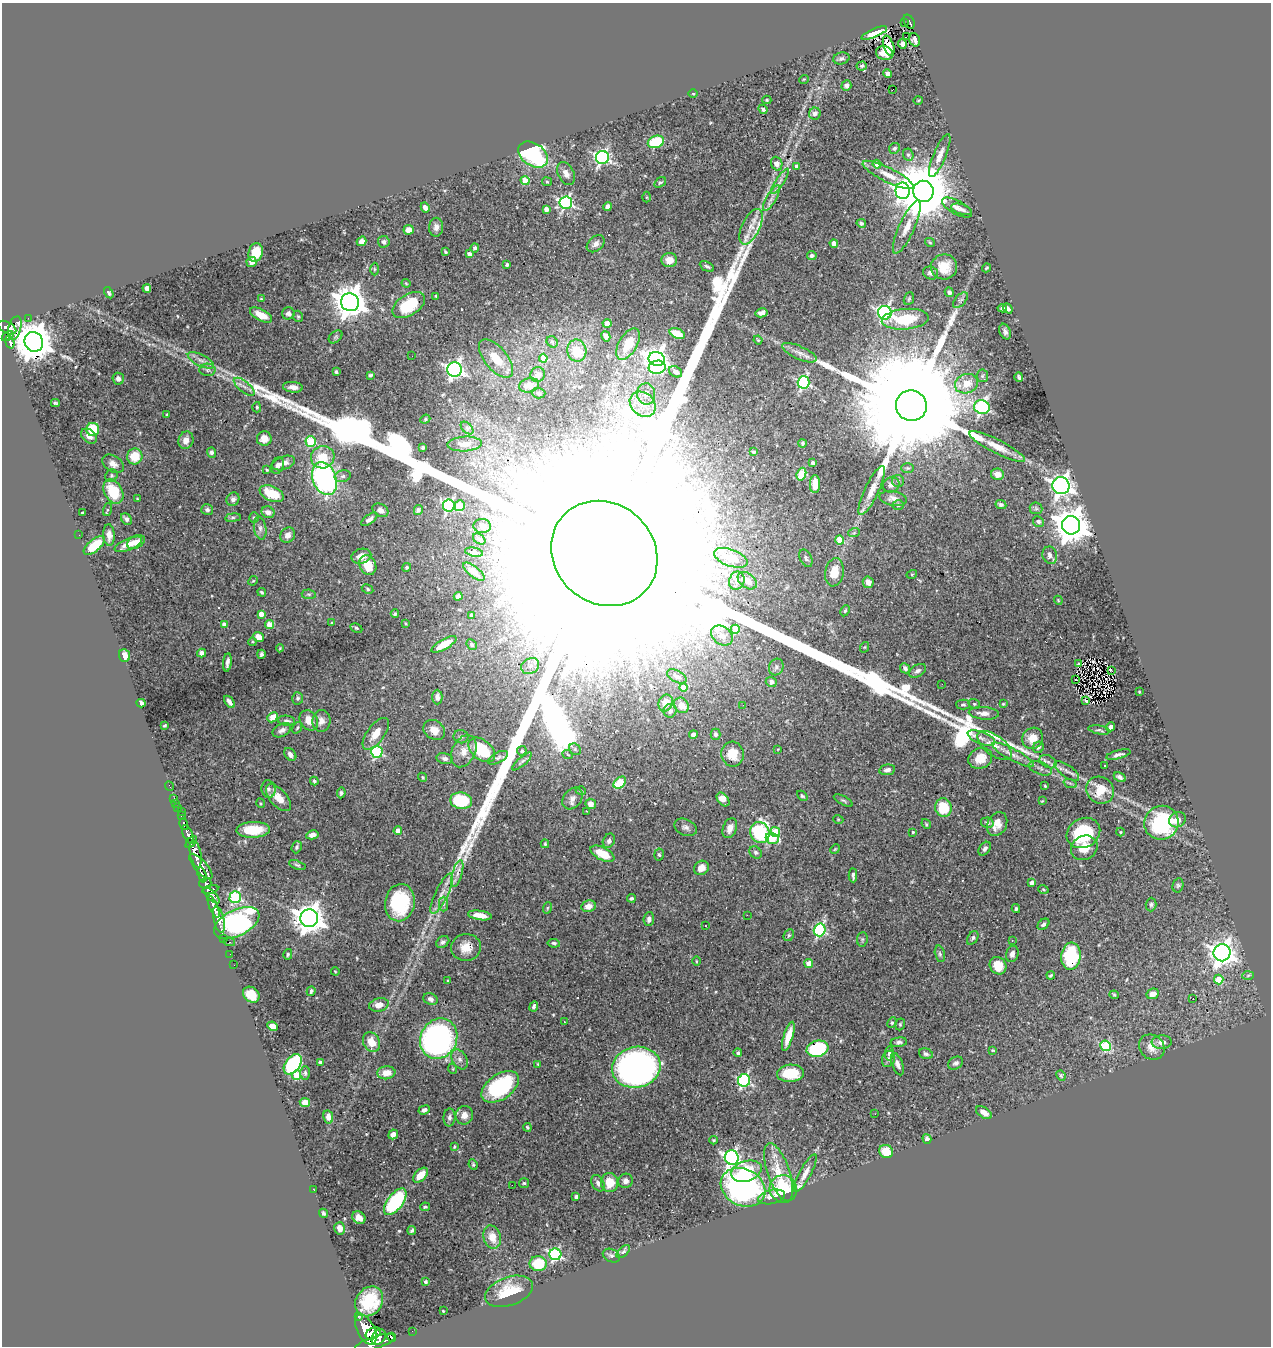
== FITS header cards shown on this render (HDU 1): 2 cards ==
NAXIS1  =                 1269
NAXIS2  =                 1344

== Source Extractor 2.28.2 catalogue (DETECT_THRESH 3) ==
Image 1269 x 1344 px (HDU 1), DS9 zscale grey, 1 PNG px = 1 image px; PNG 1273 x 1348 px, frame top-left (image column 1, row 1344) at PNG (2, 3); each listed source drawn as its Kron ellipse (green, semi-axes under 4 px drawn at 4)
Background 0.56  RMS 0.019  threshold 0.0574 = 3 sigma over >= 5 px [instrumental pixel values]
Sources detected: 518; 2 with non-positive FLUX_AUTO (blend fragments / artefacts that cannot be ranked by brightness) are neither listed nor drawn; of the other 516, the 500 brightest by FLUX_AUTO listed and drawn (16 fainter detections omitted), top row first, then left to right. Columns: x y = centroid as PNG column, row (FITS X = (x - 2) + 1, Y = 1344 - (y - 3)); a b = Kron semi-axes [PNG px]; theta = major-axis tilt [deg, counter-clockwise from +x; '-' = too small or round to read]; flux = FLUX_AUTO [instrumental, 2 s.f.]
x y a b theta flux
904 22 3 2 - 14
909 22 7 5 -62 77
874 33 13 4 23 6.7
906 37 3 2 - 1.4
915 40 7 5 -72 3.8
902 44 4 4 - 4.2
889 46 11 5 -72 9
884 53 9 7 -17 14
841 58 8 6 14 3.3
862 66 5 4 - 1.7
888 74 4 4 - 5.3
804 79 5 3 - 1
846 86 5 5 - 4.5
893 89 2 2 - 1.1
693 94 5 3 - 1
767 100 4 4 - 1.5
918 100 4 3 - 1
763 109 5 4 - 2.7
815 114 6 6 - 5.5
656 142 8 6 21 57
894 148 6 5 - 2.9
533 154 16 11 -34 180
908 155 6 5 - 2.7
940 155 23 6 67 11
602 157 6 6 - 320
777 164 7 5 -69 7.4
877 164 4 4 - 14
797 167 4 3 - 6.6
566 173 12 8 -64 7.9
888 175 28 7 -27 17
525 180 4 4 - 31
780 181 15 3 57 4.8
547 182 5 4 - 1.5
660 182 6 4 34 2
903 191 8 7 - 360
923 191 10 10 - 10000
646 197 5 3 - 1.3
771 198 14 5 60 6.2
566 203 6 6 - 250
608 206 4 4 - 5.3
425 207 5 4 - 5.1
957 207 17 6 -28 8.1
546 209 4 4 - 6.1
962 209 11 5 -18 5
861 223 5 4 - 2.5
436 227 9 7 89 5.8
751 227 19 9 65 14
907 227 29 8 66 17
409 230 5 5 - 8.4
362 241 5 4 - 8.6
384 242 6 6 - 2.9
930 242 5 3 - 1.4
834 243 4 4 - 13
596 244 10 7 41 6.7
475 248 4 4 - 2.8
445 252 3 3 - 2
256 253 9 7 73 29
469 254 4 3 - 5.8
812 256 5 4 - 3.3
669 260 8 7 - 13
252 262 5 5 - 8.2
507 265 4 3 - 2.1
707 266 8 4 -27 3
944 267 13 12 - 25
986 268 4 3 - 1.4
374 269 6 4 -90 1.8
931 273 8 6 -21 4.5
406 283 4 4 - 1.2
147 288 4 4 - 7.7
949 292 5 4 - 3.6
109 293 6 3 -59 2.1
436 296 4 3 - 1.3
261 299 3 3 - 1.1
909 299 7 5 69 1.7
960 300 9 5 49 3.3
350 302 9 9 - 2200
409 305 18 10 31 67
1002 308 4 3 - 2.5
1008 308 5 4 - 3.2
288 313 6 6 - 4.1
761 313 6 4 13 6.5
885 313 7 6 - 290
261 315 12 6 -27 18
298 316 6 4 -68 1.9
28 318 2 2 - 2.4
905 319 23 10 5 54
607 323 4 4 - 9.6
7 328 10 5 -30 440
15 328 12 6 74 380
1005 332 8 5 -68 4.2
677 333 8 5 -24 23
8 336 6 3 35 130
606 336 5 3 - 3.1
336 337 8 5 41 2.5
758 340 4 3 - 1.3
10 342 7 3 -73 190
34 342 10 9 - 4500
552 342 6 5 - 1.9
628 344 17 9 60 23
577 351 11 9 -79 23
799 353 19 6 -24 8
412 356 2 2 - 1.6
496 358 23 11 -50 32
543 358 4 4 - 18
657 359 8 7 - 750
201 360 14 5 -26 7.5
657 367 8 6 8 80
207 370 8 6 -1 3.8
455 370 7 7 - 460
336 372 4 3 - 2.2
675 372 7 5 -28 5.6
370 375 4 3 - 2.1
538 375 7 7 - 6.7
982 376 6 6 - 2.8
1019 377 4 3 - 2.2
118 379 6 5 - 5.4
803 382 6 6 - 200
966 384 12 9 19 20
529 385 10 7 13 12
244 387 13 5 -39 6.8
293 387 10 5 -6 7
539 393 7 5 -3 2.5
646 394 10 9 - 10
55 403 4 3 - 1.8
643 404 14 11 -42 22
911 406 15 15 - 90000
257 407 5 4 - 2.4
982 407 8 7 - 240
167 414 4 3 - 1.3
425 419 5 4 - 1.8
467 428 7 4 -46 2.8
93 429 6 6 - 53
89 436 9 6 -39 7.5
264 439 7 7 - 16
186 440 9 7 72 10
311 442 5 5 - 78
802 443 4 4 - 1.6
464 444 17 7 3 9.9
423 447 3 3 - 2.3
997 447 31 7 -27 20
211 452 5 4 - 3.2
753 452 4 3 - 2
135 456 8 7 - 27
323 457 12 11 - 34
284 463 12 6 20 9.1
813 463 4 3 - 4.2
113 464 12 8 -34 7.6
277 466 8 6 66 5.4
908 468 6 5 - 2.1
267 470 3 3 - 1.3
801 474 6 4 71 68
998 474 6 6 - 12
111 476 6 6 - 2.4
343 476 8 6 17 3.7
324 479 17 11 -69 280
898 481 6 6 - 2.6
815 484 9 5 89 15
891 485 8 7 - 5.3
1061 486 8 8 - 730
872 490 27 7 65 16
113 492 13 9 -60 42
272 494 13 7 -24 39
893 498 14 7 -10 7.9
137 499 4 3 - 1.5
233 499 7 6 - 4.1
449 505 6 6 - 230
898 505 6 5 - 1.8
1001 505 5 4 - 3
460 506 6 5 - 21
1036 508 6 6 - 2.6
107 510 6 4 72 1.5
207 510 6 5 - 3.1
380 510 8 6 -31 6.8
418 510 5 4 - 2.8
268 512 6 5 - 6.7
82 513 4 2 - 1.2
233 518 8 4 8 2.3
254 518 5 4 - 1.7
126 519 6 4 -51 4
369 519 9 4 37 5.2
1038 522 5 5 - 2.9
1071 525 9 9 - 3100
482 526 9 7 -4 4.7
260 528 11 6 -80 5.1
854 533 6 3 20 1.6
79 535 2 2 - 1.4
109 535 10 5 -86 8.1
288 535 8 7 - 8.3
479 539 7 5 -36 3
840 540 4 4 - 30
136 542 9 6 28 7.1
128 544 14 5 22 13
94 545 13 6 40 32
474 552 9 4 -11 5
604 553 56 49 -42 800000
1050 555 9 7 -71 5.6
361 556 10 7 16 13
731 558 17 8 -20 30
806 558 9 6 -66 3.2
368 565 10 8 -66 29
407 567 4 4 - 2.2
474 572 13 5 -38 7.4
834 572 14 9 80 22
912 574 5 3 - 1.4
253 581 5 4 - 1.4
737 581 9 7 72 8.5
747 581 11 7 -37 9.2
868 582 6 5 - 6.9
368 589 6 4 -28 2.3
262 592 4 3 - 1.8
309 594 7 5 -6 2.6
458 596 4 4 - 3.2
1058 600 4 3 - 1.1
845 611 6 4 63 2.1
261 614 4 4 - 8.2
395 614 4 3 - 2
471 615 4 4 - 1.8
332 623 4 3 - 1.5
406 623 3 2 - 1.4
270 624 4 4 - 31
224 625 4 4 - 7.8
356 628 6 4 -28 2.1
735 629 4 4 - 40
722 636 12 9 -36 11
259 637 5 4 - 12
253 642 4 3 - 1.1
444 644 14 5 30 21
472 644 5 4 - 2.1
865 647 5 3 - 1.2
280 648 4 2 - 1
202 653 4 4 - 6
261 654 4 3 - 2.5
124 656 6 5 - 13
227 662 9 3 83 4.7
1078 663 3 2 - 1.1
530 666 9 7 31 6.9
776 667 8 7 - 4
905 668 5 4 - 3.5
1111 670 3 2 - 1.6
918 671 9 6 31 4.1
677 676 10 5 -28 5.4
1075 679 3 2 - 1.2
771 682 5 5 - 5.8
942 684 2 2 - 2.4
684 687 4 4 - 17
1139 692 3 2 - 1.1
437 697 7 5 -89 5.6
298 698 6 5 - 2.7
1086 701 3 2 - 1.4
229 702 7 3 -54 5
141 703 4 4 - 4.4
666 703 9 7 69 13
974 704 6 4 -22 1.8
1003 704 4 3 - 1.2
681 705 8 7 - 10
743 705 3 3 - 1.6
963 705 7 5 -1 2.3
670 711 7 6 - 3.5
984 713 15 6 -4 8.7
272 717 5 4 - 17
309 720 11 8 -55 14
287 721 9 5 -5 3.4
321 721 11 9 82 9.1
165 725 3 2 - 1.5
1111 727 4 4 - 4.8
297 728 6 3 55 1.5
282 730 10 6 27 5
434 730 11 9 -35 12
1099 730 11 4 -10 2.7
376 734 18 8 53 18
693 734 4 4 - 4.5
715 734 5 5 - 3.5
461 737 7 6 - 3.3
981 738 14 6 -21 7.1
1032 738 11 10 - 18
994 745 20 10 -37 15
1038 747 6 5 - 2.9
575 749 6 5 - 2.5
778 749 4 3 - 1
482 750 15 9 -40 62
464 751 17 11 63 15
522 751 5 4 - 2.4
377 752 6 6 - 130
290 754 7 5 -52 4.4
732 754 12 11 - 24
1118 754 12 4 15 4.7
568 755 5 3 - 1.2
1013 755 23 6 -28 12
445 758 8 5 -13 4.2
498 758 11 5 28 3.7
980 758 12 10 26 21
522 761 12 4 41 3.1
1048 762 9 6 -28 3.8
1105 765 3 3 - 7.2
1040 768 12 6 -21 5
887 770 8 5 10 4.4
1067 771 14 6 -36 6.4
423 777 5 4 - 1.4
1120 777 6 3 -29 4.3
314 781 4 3 - 1.7
620 783 7 5 44 57
1070 783 7 4 -19 2.2
170 786 5 2 - 6
1045 786 4 3 - 1.2
268 789 9 7 -78 4.2
1100 790 14 13 - 34
581 791 5 3 - 1.1
341 793 5 4 - 2.5
802 796 6 4 -43 1.8
174 798 3 2 - 13
279 798 16 8 -48 15
573 798 12 8 51 8.4
723 799 8 5 -50 14
843 800 10 4 -28 2.4
461 801 11 8 -7 78
1042 801 4 2 - 1.1
176 803 2 2 - 5.4
260 803 5 3 - 1.3
591 804 5 5 - 11
178 808 3 2 - 25
943 808 9 8 - 41
181 811 2 2 - 7.5
586 811 3 2 - 2
181 815 3 3 - 85
838 819 5 3 - 1.1
1177 820 8 7 - 6.5
987 823 6 5 - 3.4
1161 823 17 16 - 120
184 824 6 3 -76 150
926 824 5 4 - 1.7
997 824 13 9 63 15
686 827 12 8 -24 5.7
730 828 10 7 70 10
253 830 17 8 2 34
398 831 4 4 - 8.5
775 832 5 4 - 44
913 832 3 3 - 1.4
1120 832 4 4 - 1.1
760 833 11 9 -68 180
1083 833 17 14 29 84
188 834 10 4 -66 800
312 835 6 4 12 5.9
772 838 6 5 - 54
609 841 7 5 62 4.7
191 842 7 4 50 420
545 844 4 3 - 1.6
297 847 6 5 - 2.7
1084 848 14 12 30 21
835 849 5 4 - 1.4
985 849 8 5 52 3.7
756 852 7 5 -45 2.7
196 854 13 5 -78 1500
602 854 13 6 -27 29
659 855 6 4 -84 2.2
297 865 9 4 -18 2.3
201 866 16 6 -48 750
701 868 8 6 38 9.7
457 874 14 5 75 7
202 875 8 3 -73 330
853 875 7 3 -88 3.8
1032 882 4 3 - 5.3
205 883 6 5 - 320
1178 885 7 5 76 2.3
210 889 8 3 10 320
1043 889 5 3 - 1.3
442 893 22 6 64 13
212 896 10 4 -44 320
235 897 6 5 - 130
631 898 4 3 - 2.8
400 903 19 15 80 93
443 904 7 4 -90 3.1
1151 904 7 5 89 2.8
588 906 7 6 - 9.6
214 907 11 4 -67 790
547 908 6 3 71 1.5
1016 909 4 3 - 1.9
480 915 12 4 -8 12
747 915 2 2 - 64
309 918 9 8 - 1800
649 919 7 5 84 5.1
219 920 13 5 -76 1100
237 923 24 13 26 320
1043 924 6 5 - 2.9
705 925 3 2 - 1.6
820 930 6 5 - 180
789 935 6 5 - 2
224 938 3 2 - 9.7
973 938 7 5 59 2.7
862 939 7 5 83 2.1
1012 940 3 3 - 1.3
229 942 6 2 -13 58
443 942 7 5 35 3.5
554 943 6 4 -8 2.6
466 947 15 13 6 19
1222 953 8 8 - 1100
230 954 2 2 - 8
288 954 5 4 - 2.1
940 954 8 5 -76 2.6
1012 954 8 6 73 5.8
1071 956 13 9 85 90
696 961 4 3 - 1.2
809 963 4 4 - 17
234 965 2 2 - 6.2
998 966 9 8 - 21
335 971 4 3 - 1.1
1051 975 4 3 - 2.2
1248 975 6 4 3 1.9
1219 979 5 4 - 24
448 981 3 2 - 1.2
311 991 5 3 - 2.4
1153 994 6 5 - 8.3
251 995 9 7 -40 26
1114 995 4 4 - 1.3
430 999 7 5 -24 4
1193 999 2 2 - 1.3
379 1005 10 6 13 11
534 1006 5 3 - 3.1
564 1022 3 2 - 1.5
892 1023 5 4 - 1.8
900 1024 6 4 71 1.8
272 1026 5 4 - 9.4
788 1036 15 4 72 18
439 1039 21 18 61 390
371 1042 10 8 -62 20
899 1042 8 5 6 3.5
1162 1042 10 6 3 7.2
1105 1046 5 5 - 89
1152 1047 13 12 - 12
817 1049 11 8 16 110
993 1050 3 2 - 1.3
738 1053 4 4 - 2.8
889 1053 7 4 84 3.2
926 1054 7 5 -18 3.2
460 1059 11 7 -59 5.8
888 1059 8 6 69 3.9
320 1062 3 3 - 1.8
955 1063 8 6 29 3.7
293 1064 11 7 52 130
538 1064 4 3 - 1.3
897 1064 12 5 -69 6
636 1067 24 20 13 590
453 1069 5 3 - 1.2
305 1073 7 5 -89 2.2
386 1073 9 6 5 15
790 1073 13 8 5 44
297 1075 5 4 - 46
1061 1076 5 3 - 1.8
744 1080 6 6 - 210
500 1087 21 12 35 110
305 1102 5 4 - 8.9
424 1110 6 4 21 4.4
984 1113 9 5 -32 7.7
875 1114 2 2 - 2
464 1115 9 8 - 8.5
328 1117 7 5 -77 8.5
449 1117 9 6 86 4.2
527 1127 4 3 - 1.7
393 1134 5 4 - 6.9
927 1139 5 4 - 4.7
714 1140 4 3 - 1.5
454 1147 4 3 - 1.2
886 1151 7 6 - 28
732 1157 7 7 - 400
473 1164 5 3 - 1.6
746 1171 16 10 18 38
779 1172 30 11 -71 32
805 1173 21 6 61 9.2
421 1175 9 5 46 21
625 1181 7 7 - 6.2
610 1182 9 8 - 24
524 1183 5 5 - 1.7
598 1183 9 6 -59 4.7
512 1185 2 2 - 12
743 1187 23 18 -27 300
783 1189 14 13 - 110
314 1190 3 2 - 1.7
576 1197 3 3 - 3.4
772 1197 13 7 14 7.3
395 1202 15 7 53 130
425 1207 5 3 - 2.2
324 1213 5 3 - 2.5
359 1218 7 5 -36 10
340 1228 6 5 - 6.8
412 1230 4 3 - 2.1
492 1237 12 8 -74 16
623 1252 8 4 41 2.9
555 1254 6 6 - 190
611 1256 9 6 -25 3.9
538 1264 8 7 - 41
425 1282 3 3 - 2.1
509 1291 25 14 20 39
369 1301 16 13 55 51
443 1311 3 2 - 1
358 1316 3 3 - 58
366 1329 16 8 -63 2600
412 1331 2 2 - 5
373 1333 8 5 27 810
379 1337 8 6 53 810
392 1337 4 2 - 36
375 1343 21 6 18 2400
At the frame edge (FLAGS 8, measured only in part): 1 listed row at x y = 375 1343
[16 fainter detections neither listed nor drawn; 2 non-positive-flux detections neither listed nor drawn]